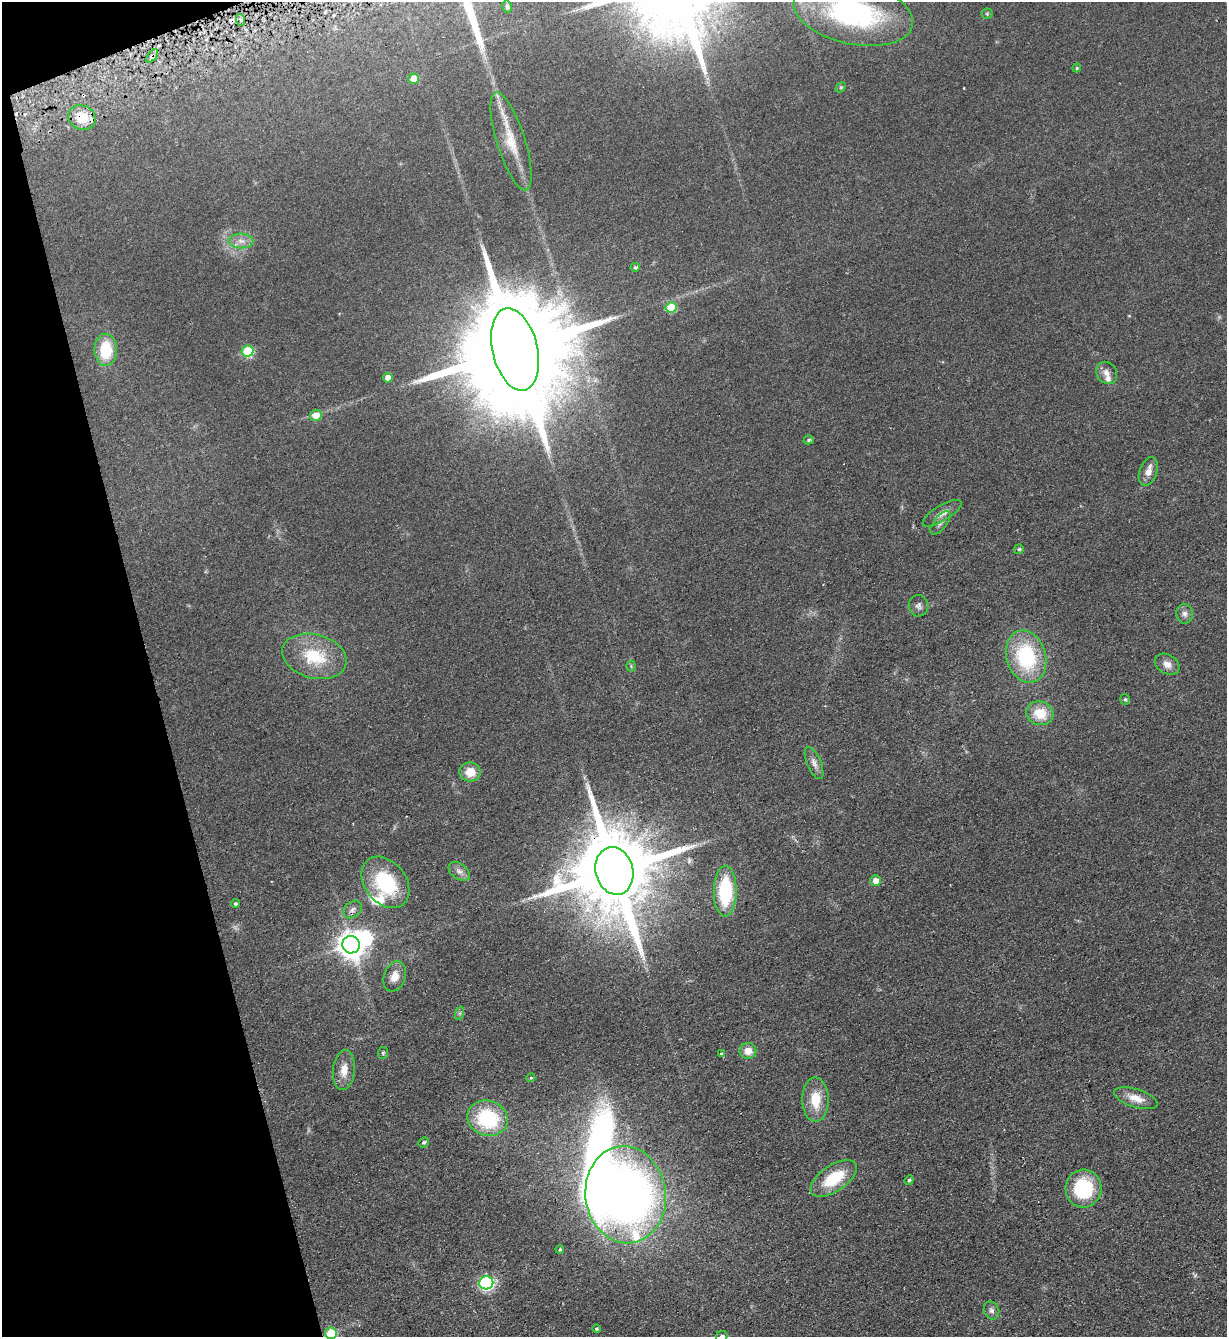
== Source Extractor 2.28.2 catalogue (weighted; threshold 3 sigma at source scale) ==
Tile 5 of 4 x 4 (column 1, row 2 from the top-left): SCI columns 297-1521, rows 2727-4061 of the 5367 x 5452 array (HDU 1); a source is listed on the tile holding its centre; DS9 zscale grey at full resolution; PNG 1229 x 1339 px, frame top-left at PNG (2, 2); each listed source drawn as its Kron ellipse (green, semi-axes under 4 px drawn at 4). Shown black and unused: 13% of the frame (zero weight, under 2 of 3 exposures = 3% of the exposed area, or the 3 px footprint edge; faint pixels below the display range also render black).
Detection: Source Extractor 2.28.2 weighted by HDU 2 'WHT'; one run over the whole footprint, this tile lists its part. Background 0.0637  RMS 0.0093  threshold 0.0417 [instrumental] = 3 sigma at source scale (4.5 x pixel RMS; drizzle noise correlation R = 1.50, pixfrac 1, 0.05/0.05 arcsec/px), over >= 5 px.
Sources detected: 72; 2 inside a brighter object's white glare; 5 cosmic-ray / hot-pixel residue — neither listed nor drawn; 2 inside a brighter listed object's ellipse — not listed separately; the other 63 listed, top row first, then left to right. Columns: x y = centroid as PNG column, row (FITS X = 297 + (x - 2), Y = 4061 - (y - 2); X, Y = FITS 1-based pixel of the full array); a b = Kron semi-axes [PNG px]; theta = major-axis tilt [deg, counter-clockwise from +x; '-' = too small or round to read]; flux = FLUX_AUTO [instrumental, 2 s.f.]
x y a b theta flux
507 7 6 4 -77 1.9
853 12 61 31 -12 170
987 14 5 5 - 1.3
241 20 6 4 -71 1.6
152 56 8 4 54 1.9
1077 68 4 4 - 1
413 79 5 5 - 14
841 87 6 4 44 1
82 118 14 12 -26 19
511 141 51 14 -73 30
241 241 12 7 -1 6.3
635 267 5 4 - 1.9
671 307 5 5 - 28
515 349 42 22 -77 41000
106 350 16 11 -89 32
247 351 6 5 - 51
1107 373 12 10 -55 5.9
388 378 5 4 - 7.2
316 415 6 5 - 11
809 440 5 4 - 1.7
1148 472 15 8 71 7.4
942 513 22 7 31 7.1
940 523 14 6 52 4
1019 549 5 4 - 1.6
919 606 10 10 - 3.9
1185 614 10 8 -78 4.1
314 656 33 22 -15 42
1026 656 27 19 -73 75
1167 664 13 9 -31 6.8
631 666 5 5 - 1.1
1125 699 5 4 - 1.5
1040 713 14 11 -15 21
814 763 17 7 -67 5.5
470 772 10 9 - 14
459 871 12 7 -37 4.8
614 871 24 18 -76 17000
875 881 5 5 - 8
385 882 28 20 -52 62
725 891 25 11 89 60
235 904 4 4 - 1.6
353 910 10 7 40 3.4
351 945 9 8 - 1100
395 976 15 10 71 9.5
460 1013 7 4 71 1.8
748 1051 8 8 - 9.3
383 1053 6 5 - 1.4
722 1054 4 3 - 20
344 1070 20 10 84 12
531 1078 4 3 - 1.3
1136 1098 22 9 -17 12
815 1100 22 13 -90 21
488 1118 20 17 -18 63
423 1142 5 4 - 1.9
834 1178 26 13 34 36
909 1180 5 4 - 1.8
1084 1188 19 18 - 55
626 1195 49 40 -83 660
560 1249 4 3 - 1.3
486 1283 7 6 - 180
991 1310 9 7 -64 3.3
597 1329 4 4 - 1.3
331 1333 6 5 - 52
722 1336 6 5 - 2.5
Overlapping masked pixels (flux is a lower limit): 4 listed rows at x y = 152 56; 82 118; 515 349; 614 871
Isophote crosses this tile's border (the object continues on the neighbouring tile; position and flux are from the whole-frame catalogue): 3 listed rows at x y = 853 12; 331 1333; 722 1336